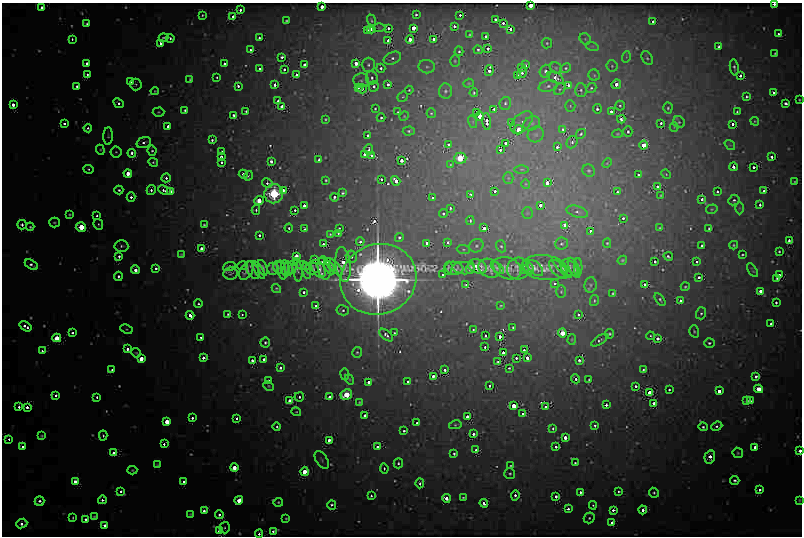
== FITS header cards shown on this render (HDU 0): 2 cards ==
NAXIS1  =                  800
NAXIS2  =                  534

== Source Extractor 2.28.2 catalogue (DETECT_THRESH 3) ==
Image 800 x 534 px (HDU 0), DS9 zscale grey, 1 PNG px = 1 image px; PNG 804 x 538 px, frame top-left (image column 1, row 534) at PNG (2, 3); each listed source drawn as its Kron ellipse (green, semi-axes under 4 px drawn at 4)
Background 6.74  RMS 1.5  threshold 4.45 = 3 sigma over >= 5 px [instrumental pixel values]
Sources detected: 624; of the 624, the 500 brightest by FLUX_AUTO listed and drawn (124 fainter detections omitted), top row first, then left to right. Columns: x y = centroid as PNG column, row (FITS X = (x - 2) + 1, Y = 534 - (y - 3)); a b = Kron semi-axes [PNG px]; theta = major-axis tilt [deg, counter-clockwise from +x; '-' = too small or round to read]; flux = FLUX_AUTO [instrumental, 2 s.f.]
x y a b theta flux
774 4 3 3 - 570
531 5 4 3 - 1500
42 7 3 3 - 490
322 7 3 3 - 880
240 10 3 3 - 440
202 15 3 2 - 130
416 15 3 3 - 160
460 15 3 2 - 250
233 17 3 3 - 490
495 19 3 3 - 120
371 20 6 4 -71 160
287 21 3 3 - 110
653 21 3 3 - 330
87 23 4 3 - 160
503 23 3 3 - 390
454 26 3 3 - 260
379 28 6 4 0 120
388 28 4 4 - 320
413 28 4 4 - 1500
371 29 4 3 - 780
510 29 3 3 - 480
367 30 4 3 - 760
778 34 3 3 - 230
470 35 4 4 - 100
486 36 3 3 - 250
163 38 5 4 - 190
170 38 4 4 - 180
259 38 3 2 - 150
72 39 3 3 - 140
410 39 4 4 - 1200
434 39 4 3 - 1100
585 39 6 5 - 180
388 40 3 3 - 350
160 43 3 3 - 570
547 43 5 5 - 170
592 46 6 4 -17 180
719 47 3 3 - 410
488 49 3 3 - 340
250 50 3 3 - 460
478 50 5 4 - 200
459 51 4 4 - 150
775 53 3 3 - 110
282 57 3 3 - 340
626 57 6 3 72 120
392 58 9 6 24 460
647 58 7 5 -59 220
455 61 6 5 - 140
87 63 3 3 - 380
356 63 4 4 - 1100
224 64 3 3 - 260
305 64 3 3 - 310
368 65 7 6 - 360
526 65 3 3 - 280
612 66 5 5 - 180
427 67 8 6 -9 330
521 67 3 3 - 210
734 67 8 4 -80 230
259 68 3 3 - 150
381 68 4 4 - 280
556 68 6 5 - 200
566 68 5 4 - 190
284 69 3 3 - 230
489 70 5 3 - 810
546 71 6 6 - 380
522 72 6 4 57 280
87 74 3 3 - 270
297 75 3 3 - 310
517 75 3 3 - 600
594 75 5 5 - 190
740 76 3 3 - 510
217 77 3 2 - 100
372 78 7 6 - 280
555 78 9 5 -31 620
190 79 4 3 - 130
361 80 8 7 - 290
131 82 4 4 - 450
468 83 5 4 - 110
136 84 6 6 - 230
388 84 4 3 - 530
616 84 5 4 - 1200
275 85 3 3 - 500
569 85 4 4 - 490
77 86 3 3 - 240
238 86 3 3 - 380
374 86 5 5 - 320
548 86 9 5 12 380
358 87 3 3 - 160
591 88 5 4 - 200
362 89 5 4 - 390
560 89 6 5 - 210
409 90 4 4 - 140
581 90 7 6 - 260
155 91 4 4 - 120
445 91 7 6 - 350
773 92 3 3 - 530
474 93 4 3 - 130
403 97 6 4 40 140
746 97 4 3 - 180
799 100 3 2 - 100
278 101 3 3 - 190
119 103 5 4 - 390
505 103 6 5 - 240
786 104 3 3 - 420
13 105 4 3 - 810
282 106 3 3 - 640
570 106 5 5 - 170
620 106 5 4 - 190
668 108 5 4 - 200
375 109 4 4 - 110
494 109 4 3 - 320
597 109 5 4 - 200
185 110 3 3 - 150
246 111 3 3 - 110
158 112 6 4 3 160
398 112 4 3 - 110
476 112 4 4 - 420
611 112 3 3 - 370
737 112 3 2 - 130
431 113 5 4 - 150
234 115 3 3 - 190
404 116 5 4 - 100
480 116 4 4 - 1700
381 118 4 4 - 150
325 119 3 3 - 120
621 119 4 3 - 610
487 121 8 4 -83 780
755 121 4 4 - 110
473 122 6 4 -72 170
522 122 13 8 46 670
679 122 6 5 - 210
65 123 3 3 - 470
512 123 4 3 - 680
532 123 8 6 23 330
661 123 3 3 - 240
733 124 3 3 - 450
168 126 3 3 - 760
674 127 4 4 - 110
88 128 4 4 - 260
563 129 4 3 - 390
518 130 4 4 - 1500
409 131 6 4 4 200
628 132 5 4 - 240
536 134 8 7 - 360
581 134 5 3 - 140
617 134 5 4 - 120
368 135 3 3 - 310
108 136 9 4 87 200
212 140 3 3 - 240
144 142 7 5 19 370
572 142 6 5 - 390
506 143 3 3 - 390
448 145 3 3 - 340
644 145 4 4 - 1600
730 145 6 4 -38 140
557 147 4 3 - 290
369 149 5 3 - 240
100 150 5 4 - 110
500 150 4 3 - 390
152 151 5 4 - 210
116 152 6 5 - 180
221 152 3 3 - 330
132 153 4 4 - 590
364 154 3 3 - 270
371 155 3 3 - 250
221 157 3 3 - 460
772 157 3 3 - 370
460 158 6 5 - 3100
319 160 3 3 - 190
402 160 3 3 - 620
271 161 3 3 - 620
153 162 5 4 - 180
222 162 3 3 - 290
607 163 5 3 - 100
451 164 3 2 - 100
733 167 4 3 - 620
754 167 3 3 - 360
89 169 5 4 - 190
522 169 7 3 0 170
589 171 6 6 - 240
128 173 4 4 - 1500
243 174 5 3 - 670
666 174 5 4 - 100
638 175 3 3 - 120
248 176 5 3 - 110
166 178 4 4 - 480
508 178 5 5 - 140
381 179 3 3 - 340
326 180 3 3 - 110
396 181 5 3 - 1100
795 181 3 2 - 110
267 183 5 4 - 230
547 183 4 4 - 1200
526 184 4 4 - 110
657 187 3 3 - 480
119 190 4 3 - 220
151 190 5 4 - 410
164 190 7 4 -22 480
283 190 3 3 - 440
495 191 3 3 - 300
764 191 4 3 - 470
171 192 3 3 - 250
617 192 3 3 - 230
717 192 3 3 - 280
343 193 3 3 - 170
274 194 10 9 - 6700
471 194 3 3 - 320
661 195 3 2 - 100
131 197 4 4 - 570
334 197 4 3 - 220
433 198 3 3 - 610
702 199 3 3 - 480
259 200 5 4 - 1900
734 200 6 5 - 280
540 205 4 3 - 760
760 205 3 3 - 240
304 206 3 3 - 880
450 208 3 3 - 230
739 208 6 4 -90 160
712 209 6 4 16 140
256 210 5 4 - 220
295 210 3 3 - 240
577 212 11 5 -18 440
527 213 5 5 - 160
70 214 4 4 - 150
443 214 4 4 - 180
97 216 3 3 - 210
623 218 3 3 - 160
470 221 4 3 - 180
54 222 5 5 - 150
98 224 5 4 - 170
22 225 5 4 - 360
204 225 3 3 - 130
565 225 4 3 - 900
30 227 4 4 - 150
81 227 5 4 - 2500
289 228 4 4 - 220
339 228 3 2 - 130
484 228 3 3 - 650
660 228 3 3 - 110
305 229 3 3 - 340
709 229 4 3 - 130
590 231 3 3 - 370
338 233 3 2 - 130
330 234 3 3 - 110
259 235 3 3 - 250
399 237 4 4 - 220
789 241 3 3 - 370
360 242 4 4 - 360
448 242 3 3 - 620
427 243 3 3 - 750
607 243 5 4 - 130
323 244 3 3 - 320
561 244 6 6 - 240
734 245 4 4 - 140
121 246 7 6 - 290
476 246 7 6 - 320
501 246 6 5 - 200
702 246 3 3 - 150
201 248 4 3 - 560
463 249 6 4 -5 180
779 251 3 3 - 120
181 254 4 3 - 120
742 255 3 2 - 130
296 256 4 3 - 1300
668 256 5 3 - 220
119 257 4 3 - 370
351 257 6 5 - 330
315 259 3 3 - 320
622 260 5 4 - 140
327 261 3 3 - 440
322 262 3 2 - 110
655 262 3 3 - 250
697 262 3 3 - 360
343 264 17 7 -84 1700
31 265 7 4 -30 300
243 266 5 3 - 110
304 266 7 2 -10 200
477 266 10 7 -21 1200
229 267 6 3 21 170
278 267 6 3 -77 200
292 267 6 4 90 200
334 267 11 4 -45 520
529 267 8 4 -59 310
578 267 9 3 -90 170
156 268 4 3 - 470
263 268 8 3 -71 290
285 268 8 4 -80 190
289 268 7 3 -77 150
312 268 6 6 - 240
324 268 12 6 -80 370
330 268 7 4 -60 370
448 268 6 2 78 170
454 268 9 6 -9 460
464 268 11 6 -6 460
470 268 6 3 73 200
489 268 11 9 -26 640
497 268 8 4 -42 320
507 268 14 10 -22 760
518 268 11 10 - 670
535 268 10 5 -42 450
544 268 23 12 -7 1400
562 268 13 4 -47 260
569 268 10 7 -42 350
574 268 11 4 -65 260
273 269 6 6 - 320
319 269 10 6 -62 500
558 269 12 6 -45 310
135 270 4 4 - 1000
253 270 9 5 -65 450
258 270 10 4 -57 390
282 270 9 3 -78 260
298 270 11 5 -84 240
525 270 4 3 - 110
753 270 8 3 -57 140
246 271 10 6 60 460
306 271 8 3 -77 190
230 273 7 6 - 160
443 275 3 3 - 170
779 275 3 3 - 360
118 276 5 4 - 300
699 277 3 3 - 420
777 278 4 3 - 130
378 279 38 35 23 140000
554 283 4 4 - 240
645 284 3 3 - 350
466 285 3 3 - 350
590 285 8 6 82 240
685 287 4 3 - 110
276 288 5 4 - 140
760 291 3 3 - 790
304 292 4 3 - 230
561 292 6 5 - 190
613 293 3 3 - 120
660 300 7 4 -56 230
594 301 5 4 - 170
681 301 3 3 - 840
776 303 3 3 - 200
198 304 4 4 - 210
316 306 3 3 - 390
501 306 3 2 - 110
343 310 6 5 - 230
701 313 6 5 - 260
228 314 3 3 - 150
242 314 2 2 - 120
579 314 3 3 - 380
190 315 4 3 - 1000
771 324 3 3 - 400
25 326 6 3 -35 770
513 327 3 2 - 120
126 329 6 4 -26 160
473 330 3 2 - 140
694 331 6 4 -72 170
72 333 3 3 - 290
394 333 3 3 - 110
562 333 4 4 - 1900
610 334 5 4 - 140
386 335 8 4 -39 400
485 336 3 3 - 280
650 336 4 3 - 110
201 337 3 3 - 250
500 337 3 3 - 710
57 338 4 4 - 2000
658 338 3 3 - 600
572 339 5 4 - 120
600 340 10 4 32 270
265 342 5 5 - 230
709 343 5 4 - 230
485 347 3 2 - 220
127 349 3 3 - 850
524 350 3 3 - 250
42 351 3 3 - 230
357 352 5 4 - 170
136 353 5 4 - 130
503 353 3 3 - 460
203 358 3 3 - 550
516 358 3 3 - 230
527 358 3 3 - 860
141 359 4 4 - 1700
264 359 3 3 - 330
579 360 3 3 - 380
252 361 3 3 - 440
498 362 3 3 - 280
280 368 3 3 - 490
509 368 3 3 - 120
112 370 3 3 - 220
445 370 3 3 - 450
643 370 4 3 - 190
345 374 6 3 -82 110
433 376 3 3 - 530
756 376 4 3 - 340
350 379 5 4 - 110
576 379 4 4 - 380
268 380 3 3 - 190
589 380 3 2 - 110
408 381 3 3 - 200
369 382 3 3 - 820
490 385 3 3 - 220
269 386 5 4 - 100
636 386 3 3 - 320
759 389 4 4 - 1900
669 390 4 3 - 150
719 391 4 3 - 1100
649 393 4 4 - 1200
56 395 4 3 - 400
346 395 6 5 - 2700
97 397 4 3 - 270
299 397 5 4 - 280
329 397 3 3 - 410
290 400 4 3 - 480
746 401 3 3 - 750
751 401 4 3 - 130
359 402 4 3 - 100
654 403 4 3 - 810
606 405 3 3 - 360
514 406 4 4 - 1600
19 407 3 3 - 330
27 407 3 3 - 640
546 407 3 3 - 680
296 412 5 4 - 120
523 414 4 3 - 440
365 415 3 3 - 300
467 417 3 3 - 590
192 418 3 3 - 400
237 418 3 3 - 450
167 422 4 4 - 1800
417 423 3 3 - 230
455 425 6 4 12 170
595 425 3 3 - 200
717 426 6 4 21 280
277 427 4 4 - 190
703 427 5 4 - 210
553 428 4 3 - 220
404 431 4 3 - 170
473 434 3 3 - 310
42 436 3 3 - 110
103 436 5 4 - 190
565 437 4 3 - 1200
9 439 3 3 - 210
329 440 3 3 - 780
164 444 4 3 - 360
23 447 3 3 - 980
378 447 4 3 - 560
556 447 3 3 - 400
755 447 3 3 - 570
476 450 3 3 - 580
800 451 3 3 - 840
114 453 4 3 - 440
738 453 5 5 - 150
454 454 4 3 - 210
710 457 7 5 76 910
322 460 10 5 -57 260
398 463 5 4 - 220
575 463 3 3 - 130
158 465 4 3 - 110
511 466 3 3 - 130
234 468 4 4 - 1600
384 468 5 4 - 220
132 470 5 4 - 130
304 472 4 4 - 1800
510 474 5 5 - 210
735 480 5 4 - 250
75 481 3 3 - 910
184 481 3 3 - 440
420 483 5 4 - 390
759 489 3 3 - 450
121 491 3 3 - 410
619 491 3 3 - 150
580 492 4 3 - 270
654 493 5 4 - 210
515 495 5 3 - 420
371 496 4 3 - 260
556 497 3 3 - 350
446 498 4 3 - 1200
463 498 3 3 - 130
102 500 4 4 - 320
239 500 4 4 - 1600
799 500 3 2 - 110
39 501 5 4 - 500
278 502 5 4 - 170
484 503 4 4 - 600
332 505 4 4 - 420
593 505 4 3 - 150
568 509 4 3 - 580
613 510 4 3 - 530
643 510 4 3 - 720
204 511 3 3 - 490
190 514 4 3 - 100
219 515 4 3 - 490
94 516 3 3 - 100
73 518 4 3 - 110
286 518 4 3 - 110
589 518 5 5 - 230
85 519 3 3 - 230
612 523 4 4 - 1300
22 524 5 4 - 1000
104 525 4 3 - 720
225 528 6 5 - 200
219 531 3 3 - 750
273 531 3 3 - 300
259 534 4 3 - 370
At the frame edge (FLAGS 8, measured only in part): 3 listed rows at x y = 774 4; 531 5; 800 451
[124 fainter detections neither listed nor drawn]

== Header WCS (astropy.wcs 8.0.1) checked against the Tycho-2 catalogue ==
Header WCS as astropy/WCSLIB reads it (applying the file's SIP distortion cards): RA---TAN-SIP/DEC--TAN-SIP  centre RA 02:26:53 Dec +89:20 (36.72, +89.33 deg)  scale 8.77 arcsec/px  FOV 116.9' x 78.1'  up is -82 deg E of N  parity flipped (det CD > 0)
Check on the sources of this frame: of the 60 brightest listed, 54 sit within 13.2 arcsec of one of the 180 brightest Tycho-2 stars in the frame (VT <= 12.19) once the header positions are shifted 0.37 arcsec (0.37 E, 0.03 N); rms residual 4.85 arcsec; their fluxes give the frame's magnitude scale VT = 18.04 - 2.5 log10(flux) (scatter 0.44 mag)
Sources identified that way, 84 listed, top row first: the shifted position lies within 13.2 arcsec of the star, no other Tycho-2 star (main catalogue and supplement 1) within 26.4 arcsec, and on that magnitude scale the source's flux lands within +1.5 / -3 mag of the star's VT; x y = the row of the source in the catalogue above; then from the Tycho-2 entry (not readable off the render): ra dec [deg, ICRS J2000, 3 dp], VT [Tycho-2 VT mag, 2 dp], TYC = Tycho-2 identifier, HIP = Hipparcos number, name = IAU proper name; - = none
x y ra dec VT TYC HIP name
531 5 331.568 +89.344 9.38 4662-98-1 - -
322 7 356.433 +88.977 10.64 4662-137-1 - -
233 17 2.995 +88.800 12.46 4627-25-1 - -
413 28 351.020 +89.190 10.14 4662-39-1 - -
371 29 355.233 +89.107 11.57 4662-28-1 - -
367 30 355.741 +89.101 11.40 4662-118-1 - -
410 39 352.994 +89.200 10.72 4662-107-1 - -
434 39 350.364 +89.246 10.36 4662-120-1 - -
356 63 1.117 +89.118 10.41 4627-24-1 - -
489 70 348.066 +89.399 11.81 4662-122-1 - -
517 75 344.165 +89.457 12.07 4662-79-1 - -
616 84 320.852 +89.612 11.07 4661-22-1 - -
282 106 11.209 +88.992 11.71 4627-72-1 - -
480 116 358.236 +89.445 9.52 4662-45-1 - -
512 123 355.100 +89.519 11.70 4662-44-1 - -
168 126 17.187 +88.735 11.22 4627-80-1 - -
518 130 355.808 +89.543 10.14 4662-135-1 - -
644 145 319.196 +89.774 9.69 4661-2-1 - -
132 153 20.674 +88.660 11.87 4627-100-1 - -
221 157 19.495 +88.876 11.74 4627-109-1 - -
460 158 9.931 +89.444 8.22 4627-49-1 3128 -
402 160 14.190 +89.309 11.36 4627-74-1 - -
271 161 19.000 +88.998 11.53 4627-46-1 - -
128 173 22.838 +88.657 9.18 4627-37-1 - -
396 181 18.559 +89.307 10.52 4627-75-1 - -
547 183 7.906 +89.665 10.51 4627-6-1 - -
274 194 23.461 +89.016 6.47 4627-259-1 7283 -
433 198 20.865 +89.402 11.76 4627-105-1 - -
259 200 24.587 +88.980 9.00 4627-86-1 - -
540 205 17.696 +89.664 11.87 4627-21-1 - -
304 206 24.867 +89.092 10.76 4627-125-1 - -
565 225 25.399 +89.729 11.04 4627-64-1 - -
81 227 28.449 +88.552 8.00 4627-1-1 8846 -
484 228 27.685 +89.533 12.30 4627-91-1 - -
789 241 204.511 +89.726 12.87 4645-2-1 - -
448 242 31.518 +89.444 11.89 4628-72-1 - -
427 243 31.476 +89.392 11.96 4628-239-1 - -
296 256 32.549 +89.073 9.84 4628-149-1 - -
135 270 32.945 +88.680 10.72 4628-99-1 - -
760 291 173.806 +89.750 11.84 4644-6-1 - -
681 301 123.066 +89.832 11.30 4643-26-1 - -
25 326 37.113 +88.399 11.80 4628-73-1 - -
562 333 70.692 +89.630 9.34 4629-37-1 - -
500 337 59.681 +89.501 11.64 4628-48-1 - -
57 338 38.636 +88.471 8.17 4628-17-1 11980 -
658 338 109.310 +89.737 11.97 4630-19-1 - -
127 349 40.943 +88.634 10.89 4628-71-1 - -
203 358 43.819 +88.807 12.14 4628-98-1 - -
527 358 69.250 +89.526 11.02 4629-45-1 - -
141 359 42.246 +88.661 8.90 4628-20-1 - -
433 376 59.678 +89.312 11.93 4628-44-1 - -
369 382 55.017 +89.166 11.19 4628-70-1 - -
759 389 146.585 +89.569 9.07 4643-23-1 47953 -
719 391 134.079 +89.600 10.52 4643-53-1 - -
649 393 109.548 +89.604 10.58 4630-45-1 - -
346 395 55.225 +89.105 8.15 4628-68-1 17195 -
290 400 52.514 +88.973 12.50 4628-8-1 - -
746 401 141.498 +89.556 11.60 4643-20-1 - -
654 403 111.703 +89.581 11.40 4630-26-1 - -
514 406 75.971 +89.421 9.41 4629-33-1 - -
27 407 44.044 +88.365 11.50 4628-53-1 - -
546 407 82.420 +89.469 11.69 4629-103-1 - -
167 422 49.382 +88.676 8.64 4628-25-1 - -
565 437 90.669 +89.431 10.31 4630-104-1 - -
329 440 59.913 +89.014 11.16 4628-92-1 - -
23 447 47.115 +88.328 10.28 4628-18-1 - -
378 447 64.747 +89.104 12.09 4629-51-1 - -
476 450 76.444 +89.279 12.25 4629-86-1 - -
800 451 148.313 +89.391 11.01 4643-72-1 - -
710 457 127.497 +89.448 11.91 4643-54-1 - -
234 468 57.015 +88.780 9.32 4628-84-1 - -
304 472 61.773 +88.923 8.88 4629-92-1 - -
75 481 51.460 +88.417 10.46 4628-89-1 - -
184 481 55.782 +88.656 12.33 4628-57-1 - -
446 498 78.223 +89.143 10.55 4629-39-1 - -
239 500 60.479 +88.750 9.70 4629-3-1 - -
568 509 97.677 +89.277 12.47 4630-111-1 - -
613 510 106.186 +89.306 12.09 4630-41-1 - -
643 510 112.059 +89.319 11.56 4630-13-1 - -
219 515 60.671 +88.691 12.08 4629-116-1 - -
612 523 106.505 +89.275 10.02 4630-2-1 - -
22 524 52.914 +88.260 10.58 4628-94-1 - -
104 525 56.074 +88.437 11.02 4628-33-1 - -
219 531 62.118 +88.670 11.02 4629-100-1 - -